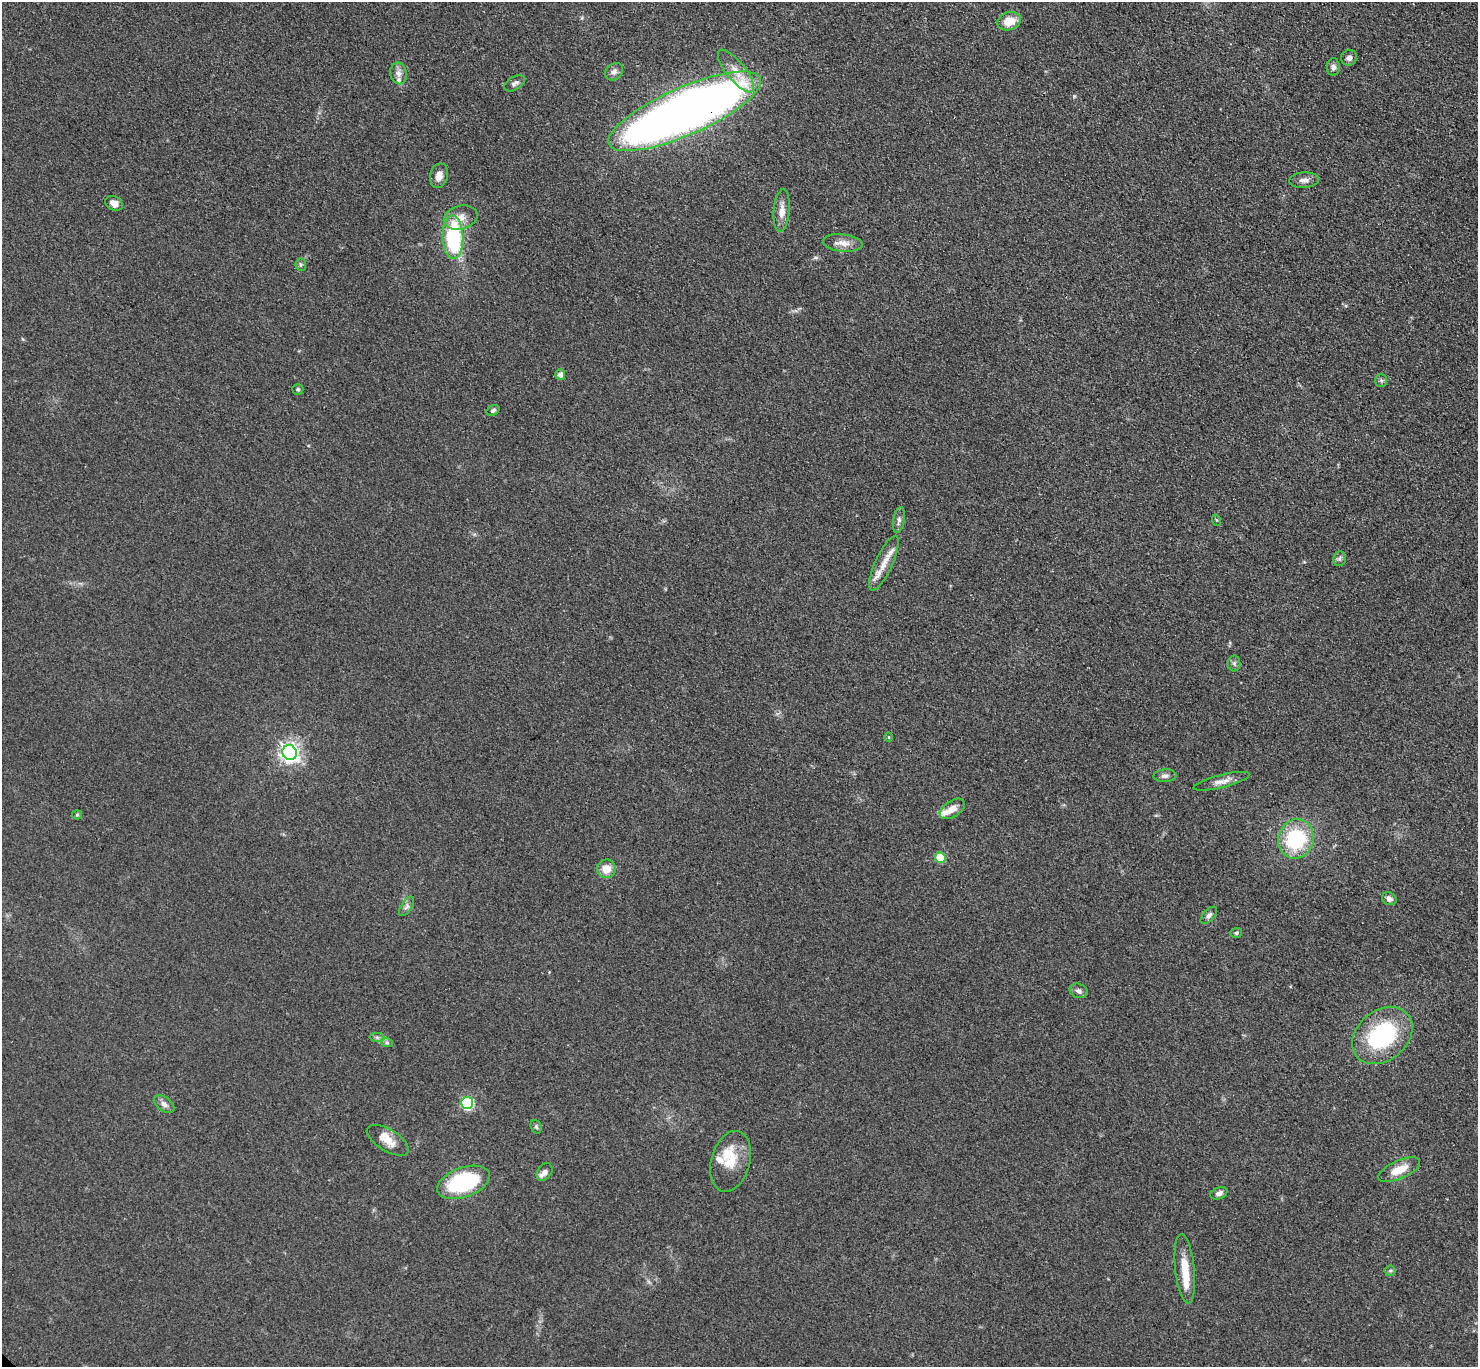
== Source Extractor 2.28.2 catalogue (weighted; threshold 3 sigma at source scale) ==
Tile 10 of 4 x 4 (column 2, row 3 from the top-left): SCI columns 1587-3062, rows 1627-2991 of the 6123 x 6123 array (HDU 1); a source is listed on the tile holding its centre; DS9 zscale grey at full resolution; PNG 1480 x 1369 px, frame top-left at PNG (2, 2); each listed source drawn as its Kron ellipse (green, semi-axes under 4 px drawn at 4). Shown black and unused: <1% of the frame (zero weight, under 3 of 4 exposures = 8% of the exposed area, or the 3 px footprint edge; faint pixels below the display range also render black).
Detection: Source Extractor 2.28.2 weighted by HDU 2 'WHT'; one run over the whole footprint, this tile lists its part. Background 0.122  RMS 0.0078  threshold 0.0352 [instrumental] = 3 sigma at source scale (4.5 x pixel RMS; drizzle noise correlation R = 1.50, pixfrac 1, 0.05/0.05 arcsec/px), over >= 5 px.
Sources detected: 61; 8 inside a brighter listed object's ellipse — not listed separately; the other 53 listed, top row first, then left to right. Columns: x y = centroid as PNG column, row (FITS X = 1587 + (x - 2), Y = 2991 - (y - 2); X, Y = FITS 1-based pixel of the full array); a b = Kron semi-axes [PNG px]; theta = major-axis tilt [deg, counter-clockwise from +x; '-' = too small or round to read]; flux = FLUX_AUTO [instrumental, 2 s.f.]
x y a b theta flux
1009 21 12 9 18 14
1349 58 8 7 - 3.4
1333 67 9 6 88 2.6
736 71 26 9 -51 11
614 72 10 7 39 3.1
398 73 11 8 -78 4.3
515 83 11 6 29 2.9
685 111 82 24 24 700
439 176 12 9 77 6.1
1304 180 15 7 4 4.3
114 203 9 7 -27 4.8
782 211 21 8 85 8
461 218 17 12 15 8.5
453 237 22 10 -89 72
843 243 20 8 -6 7.3
301 265 6 5 - 1.3
560 374 5 5 - 4.1
1381 380 6 6 - 1.5
298 389 6 5 - 1.4
493 410 7 5 29 1.5
899 520 13 5 80 2.8
1216 520 5 3 - 0.73
1339 559 7 6 - 2
884 563 30 8 65 9.1
1234 663 8 6 90 2
889 737 5 3 - 0.72
290 753 7 7 - 370
1165 776 11 6 4 3
1222 781 29 6 14 6.3
952 809 14 8 33 7.6
77 815 5 4 - 0.83
1296 839 20 17 72 59
940 858 5 5 - 25
606 869 9 9 - 9.4
1389 899 7 6 - 3.3
406 906 11 5 57 2.5
1209 915 10 5 48 2.5
1236 933 6 4 18 1.4
1079 991 9 7 -20 2.9
1382 1035 33 25 40 81
377 1037 7 4 -1 1.8
387 1043 6 4 -18 1.5
467 1103 6 6 - 81
164 1104 12 7 -37 3.9
536 1127 7 5 -68 1.5
388 1140 23 11 -31 11
731 1161 31 19 74 19
1399 1170 22 9 24 13
544 1172 9 7 54 3.9
463 1182 27 15 19 75
1219 1193 9 6 22 3.4
1185 1269 35 9 -84 17
1390 1271 5 5 - 1.1
Overlapping masked pixels (flux is a lower limit): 1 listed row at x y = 685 111